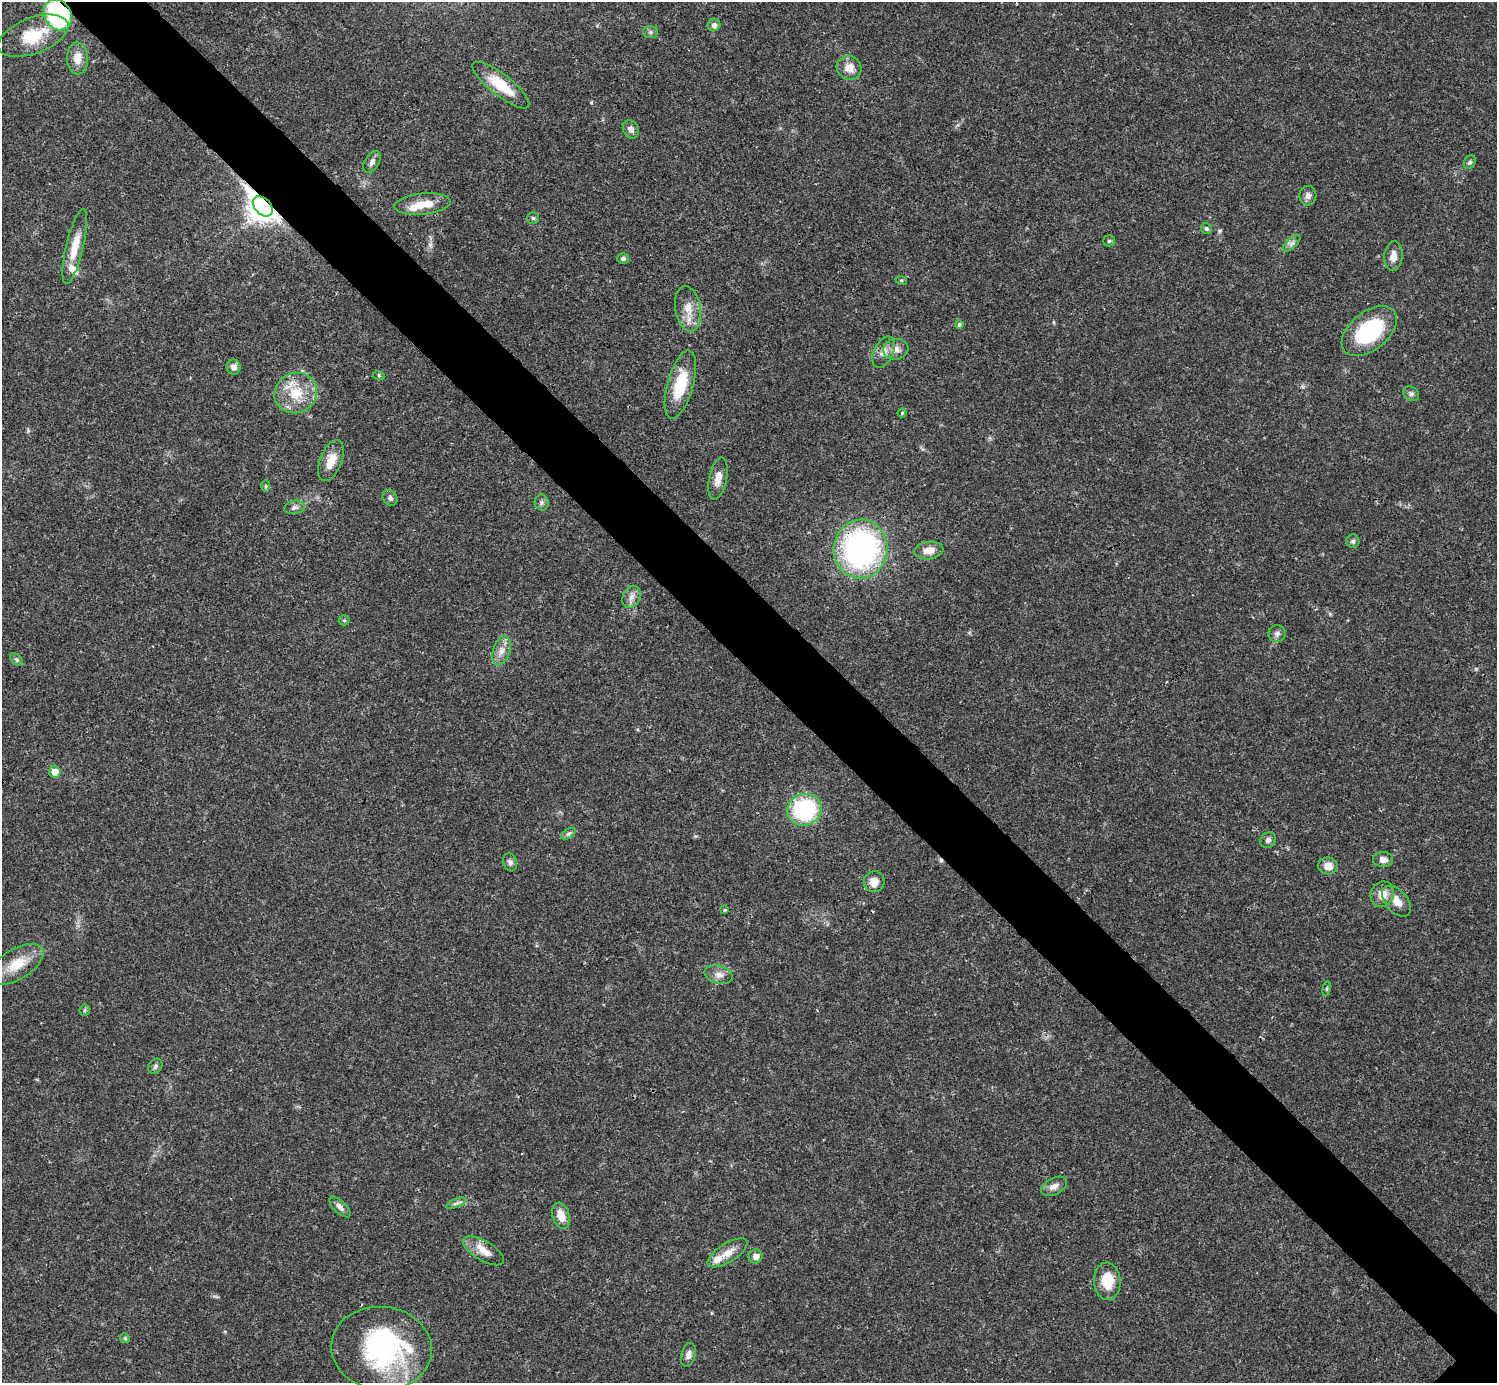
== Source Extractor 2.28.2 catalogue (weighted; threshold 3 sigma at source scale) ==
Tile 11 of 4 x 4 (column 3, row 3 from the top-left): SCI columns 2990-4484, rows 1539-2919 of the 5981 x 5981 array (HDU 1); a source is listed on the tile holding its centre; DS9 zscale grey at full resolution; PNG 1499 x 1385 px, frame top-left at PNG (2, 2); each listed source drawn as its Kron ellipse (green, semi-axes under 4 px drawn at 4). Shown black and unused: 6% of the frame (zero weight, under 3 of 4 exposures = <1% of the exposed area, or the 3 px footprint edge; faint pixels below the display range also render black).
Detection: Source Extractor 2.28.2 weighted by HDU 2 'WHT'; one run over the whole footprint, this tile lists its part. Background 0.0207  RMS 0.0023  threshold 0.0101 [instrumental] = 3 sigma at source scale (4.5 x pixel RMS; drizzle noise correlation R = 1.50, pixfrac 1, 0.05/0.05 arcsec/px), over >= 5 px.
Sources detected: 80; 1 inside a brighter object's white glare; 2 cosmic-ray / hot-pixel residue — neither listed nor drawn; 4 inside a brighter listed object's ellipse — not listed separately; the other 73 listed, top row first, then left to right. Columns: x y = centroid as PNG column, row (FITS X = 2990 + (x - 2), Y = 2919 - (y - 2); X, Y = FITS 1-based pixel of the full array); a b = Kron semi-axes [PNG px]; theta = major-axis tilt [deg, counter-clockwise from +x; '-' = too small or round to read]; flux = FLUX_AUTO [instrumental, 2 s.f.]
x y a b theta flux
58 15 16 13 -60 36
714 25 6 6 - 0.83
650 32 7 6 - 0.6
33 36 37 18 21 8.7
77 58 16 11 -89 2.7
849 68 12 11 - 2.6
501 85 35 10 -38 7.1
631 129 9 7 -61 1
372 162 12 7 60 1
1470 162 7 5 62 0.49
1308 196 9 8 - 1.1
423 204 28 10 5 4.4
263 206 12 8 -45 280
533 218 6 6 - 0.39
1206 229 6 5 - 0.43
1109 241 5 5 - 0.37
1292 243 11 5 44 0.78
75 247 38 8 77 4.3
1393 256 15 9 85 1.9
623 259 6 5 - 0.56
901 280 6 3 -18 0.27
688 309 23 12 -80 3.6
959 324 4 4 - 0.51
1369 331 32 19 39 18
896 349 12 10 12 1.7
884 352 17 9 63 2
234 367 7 7 - 1.2
379 376 5 3 - 0.27
680 385 35 13 74 9.1
296 393 21 20 - 7.1
1411 394 8 7 - 0.72
902 413 4 4 - 0.29
331 461 22 11 68 3.4
718 479 21 9 78 2.5
265 486 5 3 - 0.25
390 498 8 7 - 0.65
542 502 8 7 - 0.64
294 507 10 6 12 0.84
1353 541 7 6 - 0.53
860 549 29 27 85 58
929 550 14 8 8 2.3
631 597 11 8 66 1.4
344 620 5 5 - 0.34
1277 634 8 8 - 0.85
501 651 15 8 71 1.9
16 660 8 4 -44 0.44
55 772 6 5 - 2.6
804 810 17 15 18 25
568 834 8 4 31 0.59
1268 840 8 7 - 0.83
1383 860 10 7 -2 1.3
510 862 9 6 -72 0.75
1328 866 10 8 -9 2.2
874 882 10 10 - 2.5
1382 894 13 11 63 2.8
1397 901 18 11 -49 2.8
725 910 4 3 - 0.27
16 964 30 15 32 6.3
719 975 14 9 -15 1.6
1327 989 7 3 82 0.29
85 1010 6 5 - 0.37
155 1066 8 6 54 0.62
1054 1186 14 8 27 1.6
456 1203 11 4 22 0.67
340 1207 13 6 -44 1.2
561 1216 13 8 -72 2.8
484 1251 23 9 -30 2.8
728 1253 23 9 32 2.9
756 1256 7 7 - 1.3
1107 1281 19 13 -87 5.7
125 1338 5 4 - 0.3
382 1348 50 41 -6 40
688 1355 12 7 75 1.1
Overlapping masked pixels (flux is a lower limit): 3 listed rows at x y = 58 15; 263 206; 860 549
Isophote crosses this tile's border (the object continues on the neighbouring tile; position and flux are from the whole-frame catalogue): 1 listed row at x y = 58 15